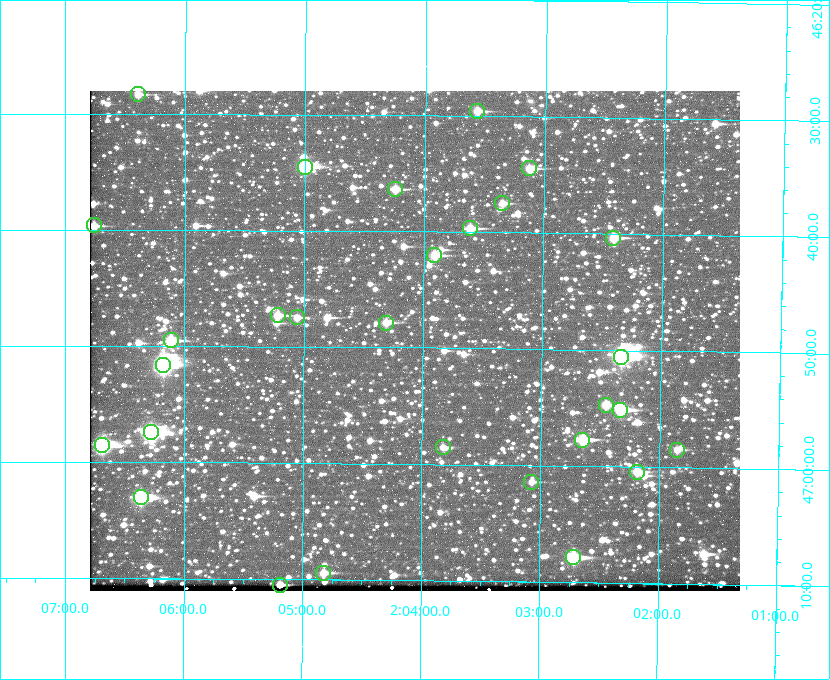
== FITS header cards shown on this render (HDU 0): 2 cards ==
NAXIS1  =                  650 / Width of table row in bytes
NAXIS2  =                  500 / Number of rows in table

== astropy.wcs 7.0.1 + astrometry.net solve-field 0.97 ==
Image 650 x 500 px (HDU 0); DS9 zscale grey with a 90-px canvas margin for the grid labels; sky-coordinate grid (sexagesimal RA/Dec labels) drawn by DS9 from the SOLVED WCS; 29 Tycho-2 reference stars matched to detected sources circled (green)
Header WCS: none
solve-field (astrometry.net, Tycho-2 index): SOLVED blind (the file carries no WCS)
Solved WCS: RA---TAN-SIP/DEC--TAN-SIP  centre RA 02:04:04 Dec +46:49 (31.02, +46.82 deg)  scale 5.16 arcsec/px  FOV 55.9' x 43.0'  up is +179 deg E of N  parity flipped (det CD > 0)
(file carries no celestial WCS; the grid is the blind solution)
Tycho-2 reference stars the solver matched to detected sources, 29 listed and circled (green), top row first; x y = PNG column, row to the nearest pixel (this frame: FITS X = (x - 90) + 1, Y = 500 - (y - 91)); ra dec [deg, ICRS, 3 dp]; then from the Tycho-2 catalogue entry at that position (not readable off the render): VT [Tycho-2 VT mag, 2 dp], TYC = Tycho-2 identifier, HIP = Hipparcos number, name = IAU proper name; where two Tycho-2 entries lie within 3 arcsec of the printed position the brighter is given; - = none
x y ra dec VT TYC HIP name
138 94 31.598 +46.472 10.81 3281-451-1 - -
477 111 30.892 +46.493 10.70 3280-490-1 - -
305 167 31.250 +46.575 8.43 3281-919-1 - -
529 168 30.782 +46.574 10.16 3280-645-1 - -
395 189 31.061 +46.606 9.99 3281-582-1 - -
502 203 30.837 +46.625 10.69 3280-1254-1 - -
94 225 31.690 +46.661 10.70 3281-375-1 - -
470 228 30.904 +46.661 9.60 3280-781-1 - -
613 238 30.604 +46.672 9.47 3280-908-1 - -
434 255 30.978 +46.700 9.85 3281-909-1 - -
278 315 31.305 +46.788 10.64 3281-663-1 - -
297 317 31.264 +46.791 10.76 3281-86-1 - -
386 323 31.078 +46.798 10.61 3281-114-1 - -
171 340 31.529 +46.825 9.32 3281-34-1 - -
621 357 30.583 +46.843 7.07 3280-746-1 9508 -
163 365 31.543 +46.860 7.50 3281-160-1 9805 -
606 405 30.615 +46.912 10.08 3284-203-1 - -
620 410 30.584 +46.919 9.47 3284-629-1 - -
151 432 31.569 +46.957 8.53 3285-177-1 9816 -
582 440 30.663 +46.962 9.31 3284-347-1 - -
102 445 31.671 +46.975 8.89 3285-43-1 - -
443 447 30.956 +46.975 11.27 3285-185-1 - -
677 450 30.464 +46.975 10.61 3284-511-1 - -
637 472 30.548 +47.007 10.42 3284-727-1 - -
531 482 30.769 +47.024 11.20 3284-681-1 - -
141 497 31.591 +47.051 8.70 3285-1195-1 - -
573 557 30.679 +47.131 10.02 3284-307-1 - -
323 573 31.205 +47.157 10.28 3285-879-1 - -
280 585 31.297 +47.175 10.30 3285-914-1 - -